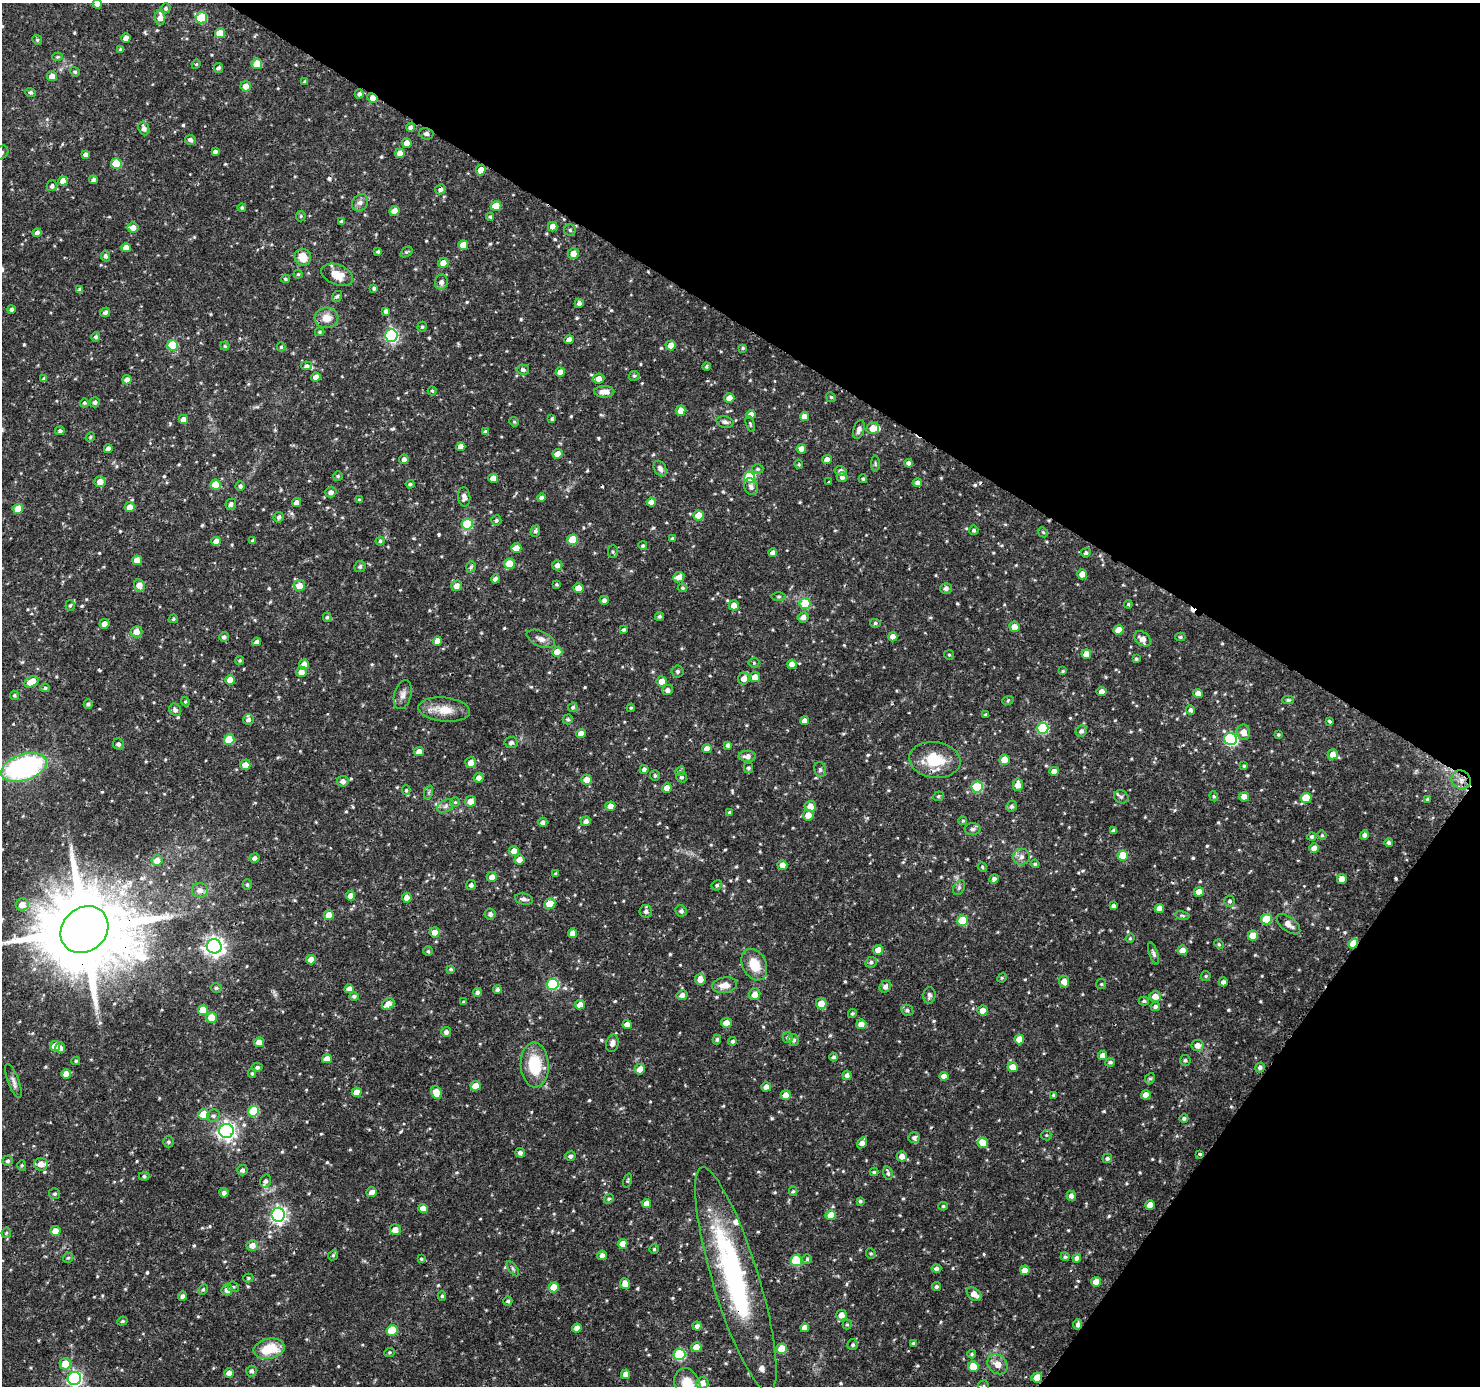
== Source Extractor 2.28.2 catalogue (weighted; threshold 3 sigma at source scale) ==
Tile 8 of 4 x 4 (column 4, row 2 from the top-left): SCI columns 4440-5917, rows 2958-4341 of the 5923 x 5981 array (HDU 1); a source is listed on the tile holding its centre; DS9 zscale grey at full resolution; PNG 1482 x 1388 px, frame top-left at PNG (2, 3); each listed source drawn as its Kron ellipse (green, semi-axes under 4 px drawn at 4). Shown black and unused: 31% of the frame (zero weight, under 3 of 4 exposures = <1% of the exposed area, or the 3 px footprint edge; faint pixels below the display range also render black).
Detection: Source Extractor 2.28.2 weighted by HDU 2 'WHT'; one run over the whole footprint, this tile lists its part. Background 0.0337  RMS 0.0023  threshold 0.0102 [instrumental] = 3 sigma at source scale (4.5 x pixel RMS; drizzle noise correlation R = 1.50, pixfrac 1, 0.0396/0.0396 arcsec/px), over >= 5 px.
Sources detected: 657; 1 inside a brighter object's white glare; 7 cosmic-ray / hot-pixel residue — neither listed nor drawn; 7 inside a brighter listed object's ellipse — not listed separately; of the other 642, all 500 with FLUX_AUTO >= 0.282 (the completeness limit of this list) listed and drawn (142 fainter detections not listed), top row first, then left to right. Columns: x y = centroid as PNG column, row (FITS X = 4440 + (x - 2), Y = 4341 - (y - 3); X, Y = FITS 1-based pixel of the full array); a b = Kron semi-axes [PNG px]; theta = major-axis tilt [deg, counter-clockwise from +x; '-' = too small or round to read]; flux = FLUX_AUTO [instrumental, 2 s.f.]
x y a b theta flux
97 4 4 4 - 1.1
166 8 5 5 - 0.4
160 17 7 5 -90 1.9
201 18 6 5 - 11
220 33 5 5 - 4.4
126 38 4 4 - 1.8
37 40 5 4 - 0.31
120 49 4 4 - 0.3
57 57 5 4 - 0.29
196 64 5 4 - 0.3
257 64 5 5 - 4
218 68 5 4 - 0.51
75 72 5 4 - 0.38
52 76 5 5 - 1.9
305 82 3 3 - 0.4
246 86 5 5 - 1.7
30 92 5 4 - 0.48
359 94 4 4 - 0.69
373 98 5 4 - 2.2
410 127 4 4 - 0.78
144 129 7 5 -68 0.97
426 134 7 5 -14 0.6
190 140 5 5 - 0.75
407 143 5 5 - 1.6
215 151 4 3 - 0.69
2 152 7 6 - 0.62
400 153 4 4 - 2.1
86 154 4 4 - 0.84
116 164 5 5 - 8
481 170 5 4 - 2.2
93 180 4 4 - 0.55
63 181 4 4 - 1.8
52 186 5 5 - 0.62
440 189 5 5 - 0.74
360 203 9 7 53 0.95
496 206 5 5 - 3.8
242 207 4 4 - 0.38
395 211 5 4 - 1.9
301 216 5 5 - 0.35
490 217 4 4 - 0.3
342 222 4 3 - 0.63
553 227 5 4 - 1.9
133 228 5 5 - 1.9
570 230 6 6 - 0.43
37 233 4 4 - 0.99
463 245 5 5 - 3.3
126 248 4 4 - 1.8
378 251 4 4 - 0.4
406 252 7 4 35 0.36
573 253 5 5 - 1.8
106 256 5 4 - 0.53
303 257 8 8 - 3.1
443 263 5 5 - 2
298 274 4 4 - 0.28
337 275 17 10 -22 3.4
285 279 4 3 - 0.34
441 282 7 6 - 0.9
374 288 4 3 - 0.55
80 290 4 4 - 0.91
337 296 6 4 54 0.46
579 303 5 4 - 0.98
11 309 4 4 - 0.52
386 311 4 4 - 0.74
105 312 5 4 - 0.65
326 318 12 10 5 2.8
422 327 5 4 - 0.39
320 332 5 4 - 0.34
391 336 6 6 - 35
96 337 5 4 - 0.51
569 340 4 4 - 1.5
172 345 5 5 - 11
671 345 5 5 - 1.7
225 346 4 4 - 0.32
281 347 4 4 - 0.33
743 348 4 3 - 0.34
306 366 6 4 -8 0.56
707 366 4 4 - 0.38
523 370 6 5 - 0.6
560 372 5 4 - 2
634 376 5 5 - 0.36
316 377 4 4 - 1.5
44 379 4 4 - 0.56
598 379 6 5 - 1.8
127 380 5 4 - 1.2
432 391 4 4 - 0.33
604 392 10 5 0 1.6
831 397 5 4 - 0.31
729 398 5 5 - 1.8
95 402 5 5 - 0.68
84 403 4 4 - 0.33
681 411 5 5 - 2.1
751 415 4 4 - 2.2
804 416 4 4 - 1.8
183 419 4 4 - 1.6
552 419 4 4 - 0.31
514 422 5 4 - 0.31
725 422 8 6 -13 0.66
750 424 8 3 -73 0.32
873 428 6 5 - 2.2
859 429 10 5 72 1
60 431 4 4 - 0.53
485 432 4 3 - 0.46
90 437 5 4 - 0.32
461 447 4 4 - 1.8
108 449 4 4 - 1.2
801 449 5 4 - 2.1
558 454 5 4 - 1.9
404 459 5 4 - 0.83
827 460 5 4 - 1.6
909 463 4 4 - 0.93
799 464 5 3 - 0.29
875 464 8 3 -89 0.34
660 468 8 6 -62 0.88
758 469 6 4 1 0.43
841 471 6 5 - 0.75
338 476 5 4 - 0.3
749 477 5 5 - 12
842 477 5 5 - 0.75
493 478 5 4 - 2.1
863 479 4 4 - 0.3
100 482 5 5 - 2
829 482 3 2 - 0.3
917 483 5 4 - 0.82
410 484 4 4 - 0.38
215 485 5 5 - 4.5
240 486 5 5 - 0.51
751 487 9 6 -66 1
331 492 6 5 - 0.9
464 497 9 6 -86 0.95
541 498 4 4 - 0.89
359 500 4 4 - 0.35
651 502 4 4 - 1.6
297 503 5 4 - 1.2
231 504 5 5 - 0.7
130 507 5 5 - 2.1
18 509 5 5 - 3.8
698 515 5 5 - 4.8
279 517 5 5 - 0.57
496 520 5 5 - 0.43
467 524 5 5 - 14
974 530 5 4 - 0.48
535 531 5 5 - 0.59
1043 532 6 4 -45 0.31
672 538 4 3 - 0.35
572 540 5 5 - 6.5
216 541 5 4 - 1.8
253 541 4 3 - 0.5
380 541 4 4 - 0.35
643 546 4 4 - 0.38
516 548 5 4 - 2.3
613 552 6 5 - 0.38
773 553 4 4 - 1.2
1086 553 5 4 - 0.45
137 560 5 5 - 2.3
509 564 5 5 - 6
557 565 5 5 - 1.1
360 566 6 5 - 0.51
471 567 6 4 71 0.46
1082 574 5 5 - 1.8
679 577 5 5 - 1.7
495 579 4 4 - 0.93
557 584 3 3 - 0.32
139 585 6 5 - 2.1
299 585 6 5 - 2.2
456 586 5 5 - 1.5
578 588 5 4 - 2.4
682 588 5 4 - 0.41
946 588 5 5 - 0.72
779 597 7 3 0 0.34
604 600 4 4 - 0.8
805 604 5 5 - 11
1128 604 4 4 - 0.3
70 605 5 4 - 0.39
734 605 5 5 - 1.9
659 616 4 4 - 0.42
327 617 5 4 - 0.35
803 617 5 5 - 1.3
173 619 4 4 - 0.33
875 623 5 4 - 0.41
104 624 5 5 - 1.4
1014 627 5 5 - 1.8
624 629 4 4 - 0.39
1118 630 5 5 - 2.4
136 632 6 5 - 2
224 637 5 4 - 0.61
893 637 4 4 - 1.7
1180 637 5 4 - 0.32
541 639 15 7 -24 1.4
1142 639 9 6 -38 1.7
437 641 4 4 - 1.8
257 642 4 4 - 0.81
557 652 5 5 - 3
1086 654 5 4 - 2.4
949 655 5 5 - 0.34
1136 659 4 4 - 0.33
240 660 4 4 - 0.34
754 663 5 5 - 0.36
304 664 5 5 - 2.8
792 664 4 4 - 1.9
677 671 6 6 - 0.43
1063 671 4 3 - 0.31
301 672 5 5 - 1.9
755 677 5 5 - 2
744 678 6 5 - 1.7
230 680 5 4 - 2.3
662 681 5 5 - 2.1
31 682 7 5 30 3.8
45 688 4 4 - 0.39
668 690 5 5 - 0.89
1102 691 5 4 - 1.2
1198 694 5 4 - 1.9
14 695 5 4 - 0.39
403 695 15 8 77 1.2
1008 700 6 3 20 0.3
1288 700 5 4 - 0.39
185 702 5 4 - 0.33
88 704 4 4 - 0.51
573 707 5 4 - 0.44
631 708 4 3 - 0.28
175 710 7 5 -54 0.67
444 710 26 12 -5 4.3
1190 710 5 4 - 0.62
985 715 3 3 - 0.35
568 719 5 4 - 0.38
248 720 5 5 - 0.78
804 721 4 4 - 1.3
1329 721 3 3 - 0.34
1043 728 6 5 - 20
1081 731 6 5 - 0.84
1244 732 7 6 - 2
581 734 4 4 - 1.7
1278 735 3 3 - 0.29
1231 739 6 6 - 29
229 740 5 5 - 7.8
511 742 6 5 - 0.59
118 744 5 5 - 0.73
728 745 4 4 - 0.71
707 749 4 4 - 1.8
419 752 5 4 - 1.8
1333 754 5 5 - 1.9
747 756 8 5 0 1.2
935 760 26 18 -8 7.8
1005 760 5 5 - 3.6
471 763 5 5 - 1.9
245 765 5 5 - 2.1
1244 766 4 4 - 0.29
24 767 24 13 18 43
748 768 5 4 - 0.49
644 769 5 4 - 0.69
820 770 8 6 -77 0.54
680 771 5 4 - 0.29
1054 771 4 4 - 1.6
655 776 5 5 - 0.45
681 777 5 5 - 0.4
479 778 5 5 - 1.1
587 780 5 5 - 1.9
1461 780 10 9 - 1.7
343 781 5 5 - 1.1
1018 785 6 5 - 2
977 787 5 5 - 16
667 788 5 4 - 1.7
406 790 5 4 - 0.31
429 792 7 4 71 0.4
938 796 5 4 - 0.38
1214 796 5 4 - 0.32
1121 797 7 6 - 0.64
1244 797 5 4 - 1.7
1306 798 5 5 - 5.6
1427 799 3 3 - 0.29
470 801 5 5 - 1.9
455 802 5 5 - 0.29
445 806 9 6 28 0.7
610 806 5 4 - 1.7
810 806 5 5 - 2.2
1011 806 5 5 - 0.6
729 812 4 4 - 0.34
808 815 5 5 - 2.1
586 821 5 4 - 0.95
963 821 4 3 - 0.29
543 822 4 4 - 0.82
972 829 8 6 2 0.6
1114 831 4 3 - 0.61
1322 835 5 4 - 0.29
1364 835 4 4 - 0.86
1312 837 4 4 - 0.42
1389 843 4 4 - 0.63
1314 848 5 4 - 1.9
514 851 5 5 - 1.9
1123 856 5 5 - 5.9
1022 857 8 8 - 1.1
254 858 5 4 - 0.88
519 860 5 5 - 1.8
157 861 5 5 - 2.1
1035 864 4 4 - 0.29
782 865 5 5 - 1.7
982 867 5 4 - 0.29
556 873 4 4 - 0.31
492 877 5 5 - 1.7
994 879 5 4 - 0.74
1342 879 5 4 - 1.8
247 885 5 4 - 0.35
471 885 5 5 - 0.65
717 885 5 5 - 0.41
959 887 8 5 64 0.53
200 890 8 7 - 1.5
1199 892 5 4 - 2.3
351 896 5 4 - 1.7
407 898 5 5 - 1.5
524 899 9 5 -12 0.87
1230 901 5 5 - 0.48
550 904 6 5 - 4.5
22 905 6 6 - 2.4
1113 906 4 3 - 0.63
1159 908 4 4 - 1.8
646 911 6 6 - 0.68
681 911 6 5 - 0.64
490 914 5 5 - 0.81
329 915 5 4 - 3
1182 916 7 3 -9 0.3
1266 919 5 5 - 6.8
962 920 5 5 - 9
1288 924 14 7 -38 1.6
84 929 26 21 42 3800
434 932 5 5 - 1.8
572 933 4 4 - 1.8
1253 936 5 5 - 4.5
1130 938 5 4 - 0.28
1219 944 5 4 - 0.32
1353 944 5 4 - 4.1
214 946 7 7 - 120
878 950 5 5 - 1.9
1183 950 5 5 - 1.9
428 951 5 5 - 0.39
1154 953 11 4 -70 0.54
311 960 5 4 - 2.1
871 962 6 5 - 0.51
754 965 16 12 -63 4.8
451 969 4 3 - 0.36
1206 976 5 5 - 0.29
1002 978 5 4 - 0.3
700 979 5 5 - 2
1064 981 6 5 - 1.9
1223 982 4 4 - 0.75
553 984 6 5 - 19
1101 984 5 5 - 0.33
725 985 12 7 10 2.2
885 987 6 5 - 0.82
216 988 5 4 - 0.48
349 989 4 4 - 1.5
497 989 4 4 - 0.59
477 992 4 4 - 0.61
755 994 6 5 - 1.9
682 995 5 5 - 0.88
929 995 8 6 84 0.74
354 996 5 4 - 0.53
1155 996 6 5 - 2
1144 1001 5 4 - 0.37
464 1002 4 3 - 0.41
821 1003 5 5 - 2.9
388 1004 7 5 35 2.3
580 1005 5 4 - 2.2
1155 1006 5 4 - 0.71
203 1010 5 5 - 4.2
907 1010 6 5 - 0.55
982 1010 5 5 - 2
852 1014 4 4 - 0.39
212 1017 5 5 - 4
726 1023 5 5 - 1.9
627 1024 4 4 - 1.7
861 1024 5 5 - 1.9
446 1032 5 4 - 0.81
788 1037 5 5 - 0.5
717 1039 5 4 - 0.43
1019 1039 5 5 - 3.4
794 1040 6 5 - 0.64
732 1041 4 4 - 0.56
259 1042 5 5 - 1.9
612 1043 9 6 77 0.99
1197 1045 6 5 - 1.3
55 1046 5 5 - 2.6
60 1048 5 5 - 1.1
1103 1056 4 4 - 1.8
834 1057 4 4 - 0.49
327 1059 5 4 - 2.2
1185 1060 5 5 - 0.45
76 1061 4 3 - 0.33
1110 1062 5 3 - 0.47
535 1065 22 14 -87 9.3
257 1067 5 4 - 0.59
1013 1067 5 5 - 2.1
1260 1067 5 4 - 0.74
640 1069 5 5 - 2.2
252 1073 4 4 - 0.33
66 1074 5 5 - 1.8
847 1075 4 4 - 0.9
944 1076 4 4 - 1.3
1150 1079 6 4 66 0.39
13 1081 18 5 -69 1.1
475 1086 5 4 - 2.9
766 1087 4 4 - 1.8
357 1092 5 4 - 2.3
436 1093 6 5 - 3.6
786 1095 5 5 - 1.7
1054 1095 4 3 - 0.33
1146 1095 4 4 - 2
253 1111 5 5 - 9.7
204 1114 5 5 - 5
213 1116 7 6 - 0.54
1184 1118 4 4 - 0.43
226 1131 7 7 - 88
1046 1135 5 5 - 0.3
914 1137 6 5 - 0.6
169 1142 5 5 - 0.47
862 1143 6 4 56 1.3
983 1143 5 5 - 2.2
520 1153 5 4 - 0.67
1200 1154 3 3 - 0.65
570 1156 5 5 - 0.57
902 1156 5 5 - 1.5
1107 1158 5 4 - 0.51
8 1161 5 5 - 0.54
41 1164 7 6 - 2
22 1165 5 4 - 0.28
242 1170 5 5 - 0.66
874 1172 4 4 - 0.33
888 1173 7 5 -78 0.54
144 1176 5 4 - 0.41
266 1181 6 5 - 0.67
627 1181 7 3 71 0.29
793 1191 4 4 - 0.31
372 1192 5 5 - 1.4
224 1193 4 4 - 0.82
55 1194 6 5 - 0.46
1071 1196 5 4 - 1
609 1199 5 4 - 0.36
860 1201 4 4 - 0.38
647 1204 4 4 - 2.4
1150 1205 5 4 - 2.2
943 1206 5 4 - 0.32
423 1209 5 4 - 2.2
278 1215 7 6 - 69
831 1215 5 5 - 3.2
395 1230 5 5 - 1.9
55 1231 5 5 - 1.9
6 1233 5 5 - 0.31
623 1244 5 5 - 2.3
252 1245 6 5 - 1.8
654 1249 4 4 - 0.3
871 1253 5 5 - 0.34
333 1255 5 4 - 0.31
602 1255 5 4 - 0.97
1065 1257 4 4 - 0.38
68 1258 5 5 - 0.32
1077 1258 4 4 - 0.99
421 1259 4 3 - 0.31
807 1259 5 5 - 0.37
796 1261 5 5 - 14
937 1268 5 4 - 0.69
513 1269 9 4 -55 0.43
1025 1270 5 5 - 2.2
248 1278 5 4 - 0.33
736 1280 117 23 -73 46
1096 1282 5 5 - 2.1
625 1284 5 5 - 2
936 1286 4 4 - 0.51
233 1287 5 5 - 0.35
554 1287 5 5 - 4.3
203 1289 5 4 - 0.36
227 1290 5 5 - 1.3
974 1294 8 5 -40 2.2
182 1296 5 4 - 0.74
442 1296 5 4 - 0.38
508 1301 5 4 - 0.47
841 1315 5 5 - 1.9
122 1321 5 4 - 0.36
847 1324 5 4 - 0.3
1078 1325 5 4 - 0.78
697 1326 4 4 - 0.71
577 1328 4 4 - 1.6
805 1328 4 4 - 1.8
392 1331 5 5 - 8.7
913 1343 4 3 - 0.33
853 1345 5 5 - 0.48
696 1347 5 5 - 2.3
269 1349 16 10 12 7.1
782 1349 5 5 - 5.6
389 1352 5 4 - 0.32
680 1354 6 6 - 22
972 1354 4 4 - 0.28
65 1364 5 5 - 3.6
997 1364 11 9 -44 2.1
973 1367 5 5 - 4.7
251 1371 5 5 - 0.72
229 1373 4 4 - 1.6
626 1374 5 4 - 2.2
1037 1377 5 5 - 2.9
74 1378 6 6 - 53
702 1383 6 6 - 2.1
687 1384 16 12 -64 5
983 1386 5 5 - 0.33
Overlapping masked pixels (flux is a lower limit): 7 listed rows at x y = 373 98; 440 189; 18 509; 935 760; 84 929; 1353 944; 736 1280
Isophote crosses this tile's border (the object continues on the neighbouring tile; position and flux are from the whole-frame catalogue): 6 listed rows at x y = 97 4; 2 152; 84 929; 74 1378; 687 1384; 983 1386